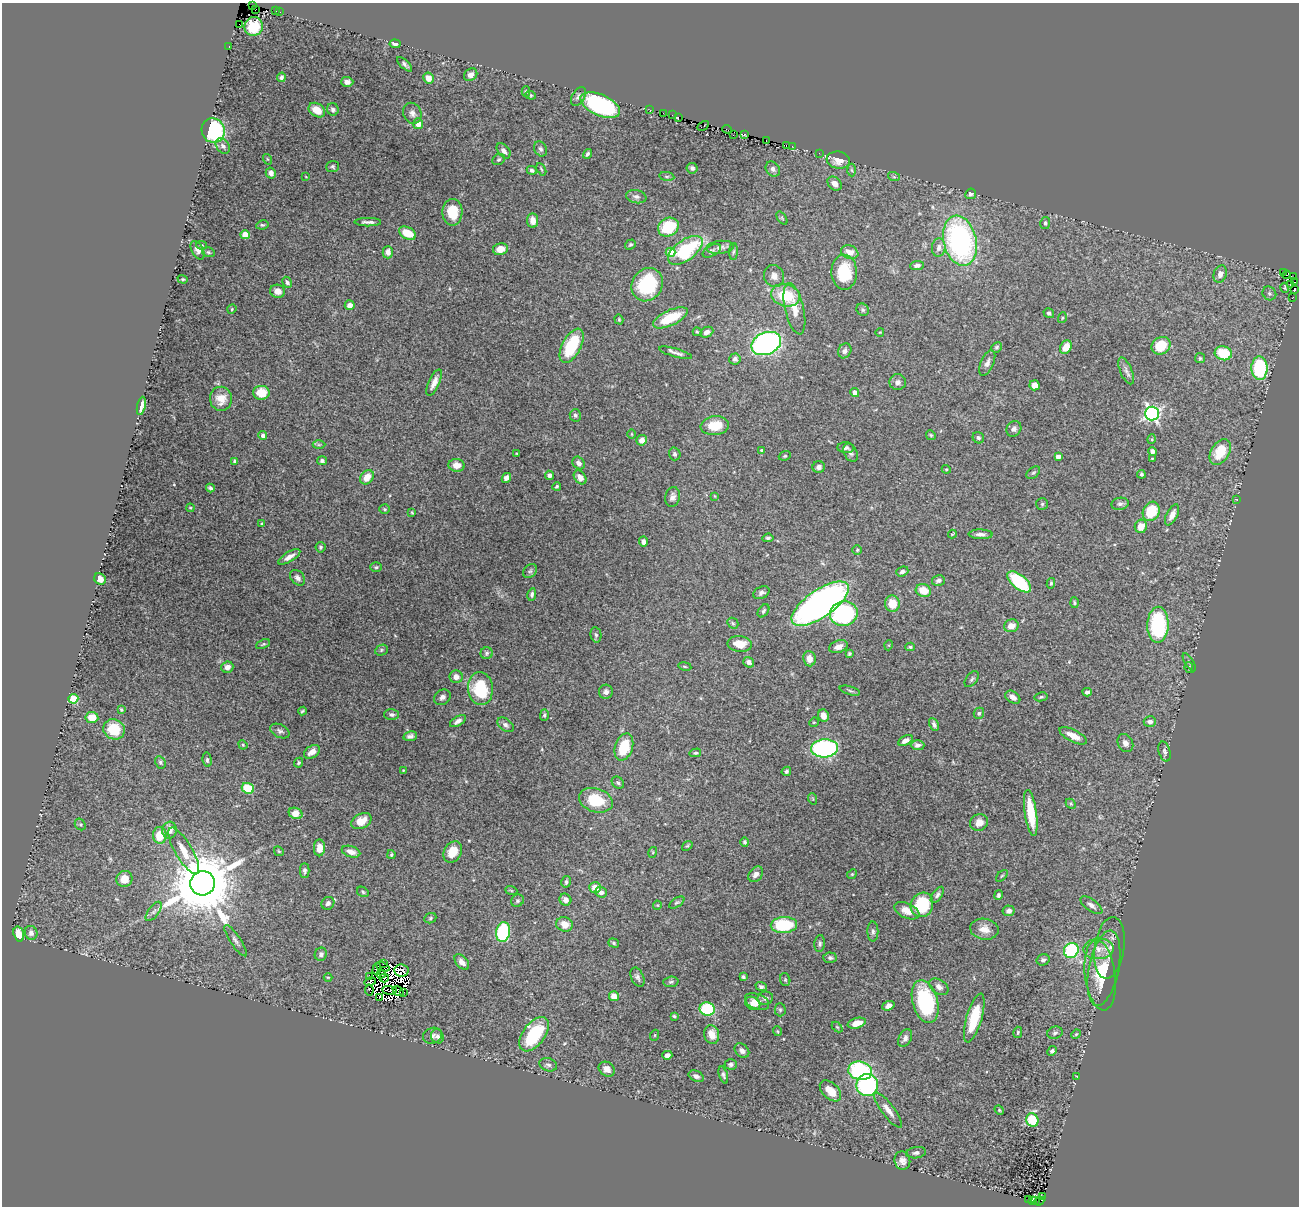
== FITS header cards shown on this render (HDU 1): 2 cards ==
NAXIS1  =                 1297
NAXIS2  =                 1204

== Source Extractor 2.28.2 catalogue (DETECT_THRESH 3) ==
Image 1297 x 1204 px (HDU 1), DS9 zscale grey, 1 PNG px = 1 image px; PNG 1301 x 1208 px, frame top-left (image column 1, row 1204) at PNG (2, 3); each listed source drawn as its Kron ellipse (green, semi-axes under 4 px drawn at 4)
Background 0.0709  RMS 0.0064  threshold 0.0192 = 3 sigma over >= 5 px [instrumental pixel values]
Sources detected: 399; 17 with non-positive FLUX_AUTO (blend fragments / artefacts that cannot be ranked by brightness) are neither listed nor drawn; the other 382 listed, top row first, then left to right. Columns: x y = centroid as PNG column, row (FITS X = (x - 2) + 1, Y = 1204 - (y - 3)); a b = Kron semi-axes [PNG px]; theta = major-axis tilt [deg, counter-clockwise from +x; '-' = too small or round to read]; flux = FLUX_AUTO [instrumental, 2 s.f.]
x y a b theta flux
252 5 4 3 - 8.4
256 9 3 2 - 5.5
275 11 3 2 - 2.1
280 12 3 2 - 3.7
239 24 2 2 - 98
254 26 9 9 - 12
395 44 5 4 - 1.8
229 47 3 2 - 1.5
405 64 9 4 -44 1.1
471 75 7 6 - 1.9
281 77 4 4 - 0.82
428 78 6 5 - 3.7
347 82 6 5 - 1.9
526 92 5 4 - 0.57
531 95 5 4 - 0.58
578 97 10 6 58 1.4
600 105 21 10 -24 60
333 109 6 6 - 1.2
317 110 9 6 -34 6.1
650 110 2 2 - 1.8
412 113 11 9 -65 2.1
663 113 3 2 - 4.7
672 115 2 2 - 1.7
678 118 3 2 - 3.3
418 124 5 5 - 3.6
703 126 6 3 30 6.5
727 129 5 2 - 12
213 130 12 11 - 33
744 134 3 3 - 12
733 135 4 2 - 1.6
766 141 3 2 - 3.6
223 146 8 6 -54 1.2
786 146 3 2 - 3.5
792 146 2 2 - 2.6
540 149 8 6 -65 1.1
504 151 8 5 -51 1.6
819 153 2 2 - 0.61
587 154 5 3 - 0.86
267 159 5 3 - 0.41
499 160 7 5 34 0.75
838 160 11 8 -8 4.3
333 166 6 5 - 0.8
692 168 5 5 - 1.1
541 169 7 3 -60 0.46
773 169 8 6 -52 1.4
532 170 5 4 - 0.92
852 170 6 4 -87 0.63
271 173 6 5 - 2
667 176 7 4 -8 0.73
306 177 3 2 - 0.24
894 177 6 4 -18 0.56
835 184 8 6 -44 2.9
971 194 5 5 - 1.1
636 197 10 6 -11 1.7
452 212 13 10 89 11
782 218 7 4 -54 0.57
533 220 7 5 -84 3.5
368 222 13 3 -1 1.4
1045 223 6 5 - 0.87
262 225 6 4 10 0.72
668 227 11 9 29 16
407 233 9 6 -27 8.7
245 235 4 4 - 8.1
960 241 25 16 -76 99
630 244 6 4 34 0.63
201 245 5 4 - 0.72
720 247 14 6 6 2.4
939 248 9 6 83 2.2
500 249 7 6 - 4.4
197 250 10 5 -61 1.7
685 250 20 10 36 35
712 251 10 5 30 1.1
208 252 6 5 - 0.7
388 252 6 5 - 2.2
670 252 5 4 - 9.2
733 252 8 4 88 0.77
850 252 9 6 -21 3.7
917 265 7 4 5 1.4
844 272 17 13 -89 18
1283 273 3 2 - 2.4
1220 274 9 6 70 2.4
1286 275 4 2 - 0.57
774 276 11 10 - 2.8
1294 277 3 2 - 32
183 279 5 4 - 0.56
287 282 6 4 -62 1
1295 282 3 2 - 16
647 285 17 15 57 28
1291 285 3 2 - 170
1285 288 5 3 - 0.46
1294 289 3 2 - 3.4
278 291 7 6 - 3.6
1269 293 7 6 - 1
786 295 15 11 -16 16
1292 298 3 2 - 6.1
350 305 5 4 - 2.5
232 309 5 4 - 0.54
794 309 26 9 -77 6.7
863 310 6 6 - 0.86
1049 313 5 5 - 1.1
670 318 19 7 25 14
1062 318 5 3 - 0.48
619 319 5 4 - 0.52
697 332 4 4 - 0.52
707 332 7 5 28 2
880 332 4 3 - 0.32
766 343 15 11 23 120
572 346 18 9 62 23
1161 346 10 8 32 11
997 347 5 5 - 0.73
1066 347 7 5 57 6
845 351 8 6 61 1.5
676 353 17 4 -15 1.6
1223 353 8 7 - 13
1200 358 5 5 - 0.59
735 359 5 5 - 1.3
987 363 14 6 66 2
1259 368 12 8 -89 34
1126 371 14 6 -67 1.9
898 382 8 8 - 1.7
434 383 14 5 66 3
1035 385 5 5 - 3.6
855 392 4 4 - 2.9
261 393 8 7 - 8.8
221 399 12 11 - 5.9
141 406 9 4 78 2.5
1152 413 7 7 - 110
575 415 6 5 - 1.1
715 426 14 9 6 9.1
1014 429 8 7 - 1.5
631 434 5 3 - 0.39
263 435 4 4 - 1.6
931 435 5 4 - 0.57
978 438 6 5 - 0.9
1152 439 5 3 - 0.45
642 440 5 5 - 3.4
319 445 6 4 0 0.59
846 448 8 5 -4 1.2
761 450 4 3 - 0.36
1152 451 5 4 - 1.8
1220 452 14 9 58 13
517 453 4 3 - 0.37
851 453 10 6 -62 1.3
675 454 6 6 - 0.89
785 456 6 4 21 0.58
1058 457 4 4 - 2.6
1152 459 3 3 - 0.39
235 461 4 3 - 0.86
322 461 5 4 - 1.1
579 463 7 5 -49 2
457 465 8 6 -6 4
819 467 6 6 - 1.3
946 469 4 3 - 0.4
1033 473 8 5 39 0.74
1141 474 4 4 - 0.73
550 475 5 4 - 1.7
367 477 8 6 50 5.4
580 477 8 5 -51 2.9
506 478 5 4 - 1.8
557 486 4 4 - 0.65
210 488 4 3 - 0.88
715 496 4 2 - 0.29
673 497 10 7 76 1.8
1237 500 3 3 - 0.34
1042 504 6 6 - 0.75
1120 504 9 6 8 1.2
190 508 4 4 - 0.4
385 509 5 5 - 0.55
1151 511 10 8 62 17
412 513 4 2 - 0.42
1172 515 11 5 63 3.3
262 523 4 4 - 0.44
1141 526 7 6 - 5.3
952 534 4 2 - 0.38
981 534 12 5 -1 1.7
768 538 5 3 - 0.75
643 542 5 4 - 2
320 547 5 5 - 0.72
857 550 5 5 - 0.6
289 557 12 5 31 2.7
376 567 5 4 - 0.64
530 571 8 6 40 0.96
902 571 6 4 21 1.5
298 578 9 6 -49 1.6
100 579 6 5 - 2.7
938 580 6 5 - 1.3
1019 582 14 7 -39 27
1051 583 5 3 - 0.77
923 591 8 6 -19 6.4
761 593 8 6 24 1.4
532 594 6 4 79 0.94
892 603 8 7 - 7
1075 603 5 4 - 0.63
820 604 33 14 35 200
763 611 7 5 52 0.79
844 613 14 12 12 55
733 623 6 5 - 0.6
1158 625 18 10 88 40
1011 626 7 6 - 4.1
596 635 8 5 -79 0.97
263 644 7 3 24 0.57
740 644 12 8 -5 7.4
889 645 5 3 - 0.36
838 647 9 6 19 2.7
910 647 4 3 - 0.64
381 650 6 5 - 0.72
487 653 6 6 - 0.86
849 654 4 3 - 0.55
809 659 8 6 -83 3.5
749 662 6 5 - 1.5
1189 662 10 2 -59 0.6
685 666 7 3 -9 0.52
227 667 6 5 - 2.4
1189 668 5 4 - 0.44
456 677 6 6 - 2.4
972 679 9 5 51 0.99
480 689 16 12 -84 23
850 691 10 3 -15 0.74
606 692 7 7 - 1.5
1087 692 4 4 - 1.2
442 697 9 7 34 1.5
1013 697 8 5 -34 2.1
1041 697 6 4 10 0.68
73 699 5 4 - 18
121 709 4 3 - 0.53
302 711 4 3 - 0.52
979 713 5 5 - 0.87
392 715 7 5 -1 1.3
544 715 6 4 88 0.74
823 716 6 5 - 3.5
92 717 6 5 - 6
458 721 9 4 32 1.7
814 722 5 4 - 0.45
1150 722 6 5 - 1.9
934 724 7 4 -64 1.2
506 725 9 6 -37 1.5
114 729 11 10 - 13
280 731 10 6 -28 1.3
410 736 7 5 12 1.3
1073 736 15 6 -27 4.5
905 740 8 4 29 2.2
1125 743 9 7 -61 2.2
243 745 5 4 - 0.49
917 745 7 5 -1 1.5
624 747 14 9 72 15
825 748 13 9 3 79
312 752 9 6 33 3.3
1165 752 10 5 -75 1.3
695 753 6 4 13 0.63
207 760 7 4 -84 0.89
160 762 6 5 - 0.79
298 763 5 4 - 0.71
403 770 3 2 - 0.28
786 771 5 4 - 0.89
618 783 7 5 -40 0.9
248 788 6 5 - 14
813 799 6 3 -72 0.47
596 800 17 12 -18 14
1071 804 5 4 - 0.64
295 813 7 5 -24 5
1031 813 23 6 -82 16
361 821 11 7 28 5.9
979 822 9 8 - 3.4
80 825 6 5 - 0.62
169 830 8 7 - 3.3
160 835 8 7 - 8.5
745 842 5 4 - 0.73
687 846 6 4 40 0.57
319 848 8 5 87 4.3
184 851 26 8 -59 6.4
279 851 5 4 - 0.53
351 852 9 5 -18 2.7
453 852 11 8 58 6.8
653 852 5 3 - 0.44
391 855 4 3 - 0.52
305 870 7 4 -90 1.1
756 874 8 6 49 2.3
852 874 5 4 - 0.47
1002 876 7 2 45 0.45
124 879 8 7 - 5
566 882 6 4 76 0.92
203 883 12 12 - 4300
595 887 6 5 - 4.7
511 890 6 4 -20 0.53
363 892 6 5 - 0.76
601 892 6 5 - 2.1
937 895 9 4 55 1.1
998 895 5 4 - 0.81
565 900 6 5 - 2.5
517 901 6 6 - 0.82
677 902 8 4 32 0.81
328 903 7 6 - 1.4
657 905 4 4 - 0.42
922 905 12 11 - 21
1091 905 13 5 -36 2
154 911 11 5 53 1.5
907 911 13 7 -25 4.5
1009 911 6 5 - 1.6
430 918 6 5 - 0.64
565 924 8 7 - 4.6
784 925 13 8 2 25
984 929 14 10 -10 4.2
503 932 10 7 79 35
873 932 10 5 -90 1.1
31 933 7 6 - 1.8
19 934 8 5 -73 6.1
236 941 18 5 -56 1.9
614 943 6 4 -19 0.68
820 944 8 5 83 1
1109 948 31 15 82 6.9
1098 949 15 10 1 4.4
1071 950 8 7 - 34
321 954 6 6 - 1.4
830 958 7 5 -5 1
1043 960 6 5 - 1.2
462 962 9 5 -48 2.4
384 964 2 2 - 0.98
383 967 7 2 -22 1.2
1104 968 38 15 79 14
377 969 6 3 89 0.88
401 971 7 6 - 3.1
381 974 4 3 - 0.34
1100 975 35 15 -83 15
370 976 2 2 - 0.38
328 977 4 3 - 0.36
637 977 10 6 -65 1.4
743 977 4 3 - 0.86
384 978 4 2 - 0.65
785 980 6 5 - 0.68
370 982 6 3 17 0.74
671 982 7 5 4 0.86
761 987 5 4 - 1.1
939 987 10 7 -35 2
369 990 5 2 - 1
389 990 7 2 -6 1
398 991 6 3 -38 0.46
403 992 3 2 - 0.98
614 996 5 5 - 3.8
379 997 3 2 - 0.27
765 998 8 6 10 1.6
757 1002 13 7 -23 3.4
925 1002 22 12 -74 38
753 1003 8 6 -32 2.4
888 1006 6 4 20 1.9
707 1009 8 6 -9 28
780 1010 6 5 - 0.83
674 1016 4 4 - 0.6
974 1018 25 7 74 15
857 1023 9 5 16 4.2
837 1027 6 4 -44 0.52
777 1031 5 3 - 0.41
1018 1032 5 4 - 0.59
1055 1033 8 6 17 1.2
534 1034 20 11 53 27
712 1034 9 7 -75 4.6
1076 1034 5 4 - 0.53
655 1035 5 3 - 0.33
432 1036 10 7 18 1.6
437 1036 7 6 - 1
905 1038 9 6 64 1.6
742 1051 8 6 -45 1.7
1052 1051 5 4 - 1.1
667 1055 5 4 - 1.6
731 1064 6 5 - 1
548 1065 9 6 -18 1.3
607 1069 8 7 - 2.8
860 1071 12 9 -13 43
723 1075 9 3 -72 0.96
696 1076 8 5 -25 1.5
1077 1077 3 2 - 0.36
867 1085 11 11 - 50
830 1091 13 8 -44 5.5
888 1110 21 6 -53 3.5
999 1110 5 4 - 0.51
1032 1120 7 6 - 17
916 1153 10 5 9 1.3
902 1161 9 8 - 2.4
1043 1196 4 2 - 34
1029 1199 3 2 - 24
1032 1200 3 2 - 45
1036 1200 2 2 - 7.2
1039 1201 5 3 - 7.7
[17 non-positive-flux detections neither listed nor drawn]